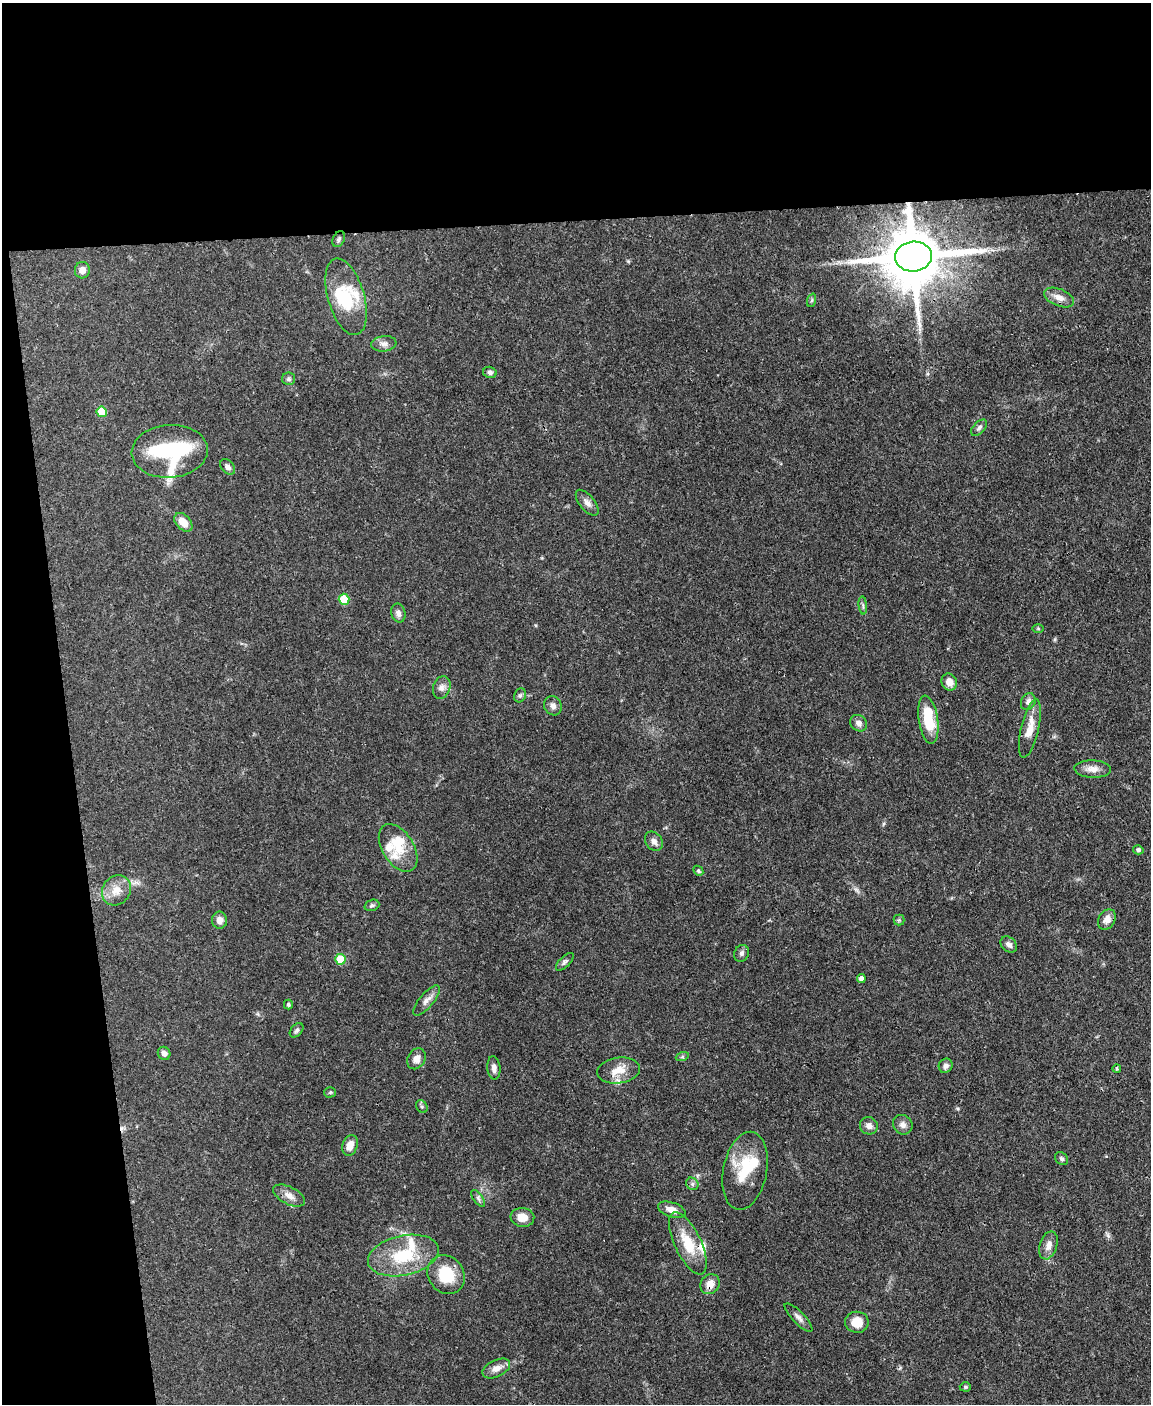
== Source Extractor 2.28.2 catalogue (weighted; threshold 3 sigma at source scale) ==
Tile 1 of 4 x 3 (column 1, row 1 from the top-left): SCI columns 1-1149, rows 3043-4444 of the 4595 x 4572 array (HDU 1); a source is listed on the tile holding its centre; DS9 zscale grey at full resolution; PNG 1153 x 1406 px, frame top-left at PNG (2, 3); each listed source drawn as its Kron ellipse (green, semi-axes under 4 px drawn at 4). Shown black and unused: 21% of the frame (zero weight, under 3 of 4 exposures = <1% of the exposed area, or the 3 px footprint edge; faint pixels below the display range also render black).
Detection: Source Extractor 2.28.2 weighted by HDU 2 'WHT'; one run over the whole footprint, this tile lists its part. Background 0.106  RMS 0.0043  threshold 0.0191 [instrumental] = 3 sigma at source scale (4.5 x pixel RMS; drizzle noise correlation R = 1.50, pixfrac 1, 0.05/0.05 arcsec/px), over >= 5 px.
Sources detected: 83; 1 inside a brighter object's white glare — neither listed nor drawn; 9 inside a brighter listed object's ellipse — not listed separately; the other 73 listed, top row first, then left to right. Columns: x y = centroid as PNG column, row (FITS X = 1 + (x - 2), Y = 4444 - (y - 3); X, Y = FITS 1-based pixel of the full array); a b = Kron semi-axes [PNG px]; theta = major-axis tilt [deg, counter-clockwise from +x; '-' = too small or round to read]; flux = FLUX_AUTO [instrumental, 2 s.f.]
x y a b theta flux
339 239 8 5 63 1.1
913 256 18 15 5 3600
82 270 8 7 - 2.7
346 297 39 18 -74 19
1059 297 15 8 -23 3.6
812 300 7 4 71 0.71
384 344 12 7 7 2.2
490 372 7 5 -15 1.1
289 379 6 6 - 0.96
102 412 5 5 - 9.9
979 428 10 5 45 1.3
170 451 38 26 4 48
228 467 9 6 -48 1.7
587 503 15 7 -51 2.6
183 522 11 7 -48 5.4
344 599 5 5 - 13
863 605 9 3 -85 0.84
398 613 9 7 -76 2
1038 629 6 4 -1 0.56
949 682 9 7 -61 3.6
442 687 11 8 71 2.1
520 695 7 5 67 1
1028 702 9 7 63 1.9
553 706 10 8 -62 1.9
928 720 24 9 -81 16
859 723 9 7 -40 2
1030 728 30 8 77 6.6
1093 769 18 8 -2 3.5
654 841 10 8 -54 2
398 848 26 16 -58 9.8
1138 850 5 4 - 0.92
698 871 5 4 - 0.61
117 890 16 13 51 5.6
372 905 7 5 19 0.97
219 920 8 7 - 3
899 920 5 5 - 0.68
1107 920 11 8 60 3.2
1009 945 9 7 -42 1.9
741 953 8 7 - 1.2
340 959 5 5 - 12
565 962 11 5 45 1.1
861 978 4 4 - 1.7
426 1000 19 7 49 2.7
288 1004 5 4 - 0.78
297 1030 8 5 50 0.99
164 1053 7 6 - 1.9
682 1057 7 4 18 0.66
416 1059 11 8 58 2.9
946 1066 7 6 - 1.5
494 1068 12 6 -84 2.2
1117 1069 4 3 - 0.56
619 1070 21 13 8 6.1
330 1092 5 5 - 0.64
422 1107 7 5 -54 0.77
903 1125 10 9 - 2.1
869 1126 9 8 - 2.4
350 1145 10 7 70 4
1062 1159 7 5 -45 0.98
745 1171 39 21 79 18
692 1184 7 5 -47 1
289 1196 17 8 -27 3.4
478 1198 10 4 -55 1.1
672 1210 14 7 -18 3.3
522 1217 12 9 -7 4.8
688 1243 34 13 -64 12
1048 1245 14 8 72 3.1
403 1255 36 20 12 21
446 1275 20 17 -54 14
710 1284 10 9 - 4.3
798 1317 19 6 -45 2.1
857 1322 11 10 - 6.3
496 1368 15 8 26 3.2
965 1387 5 4 - 0.59
Overlapping masked pixels (flux is a lower limit): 3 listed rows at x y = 913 256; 170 451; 710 1284